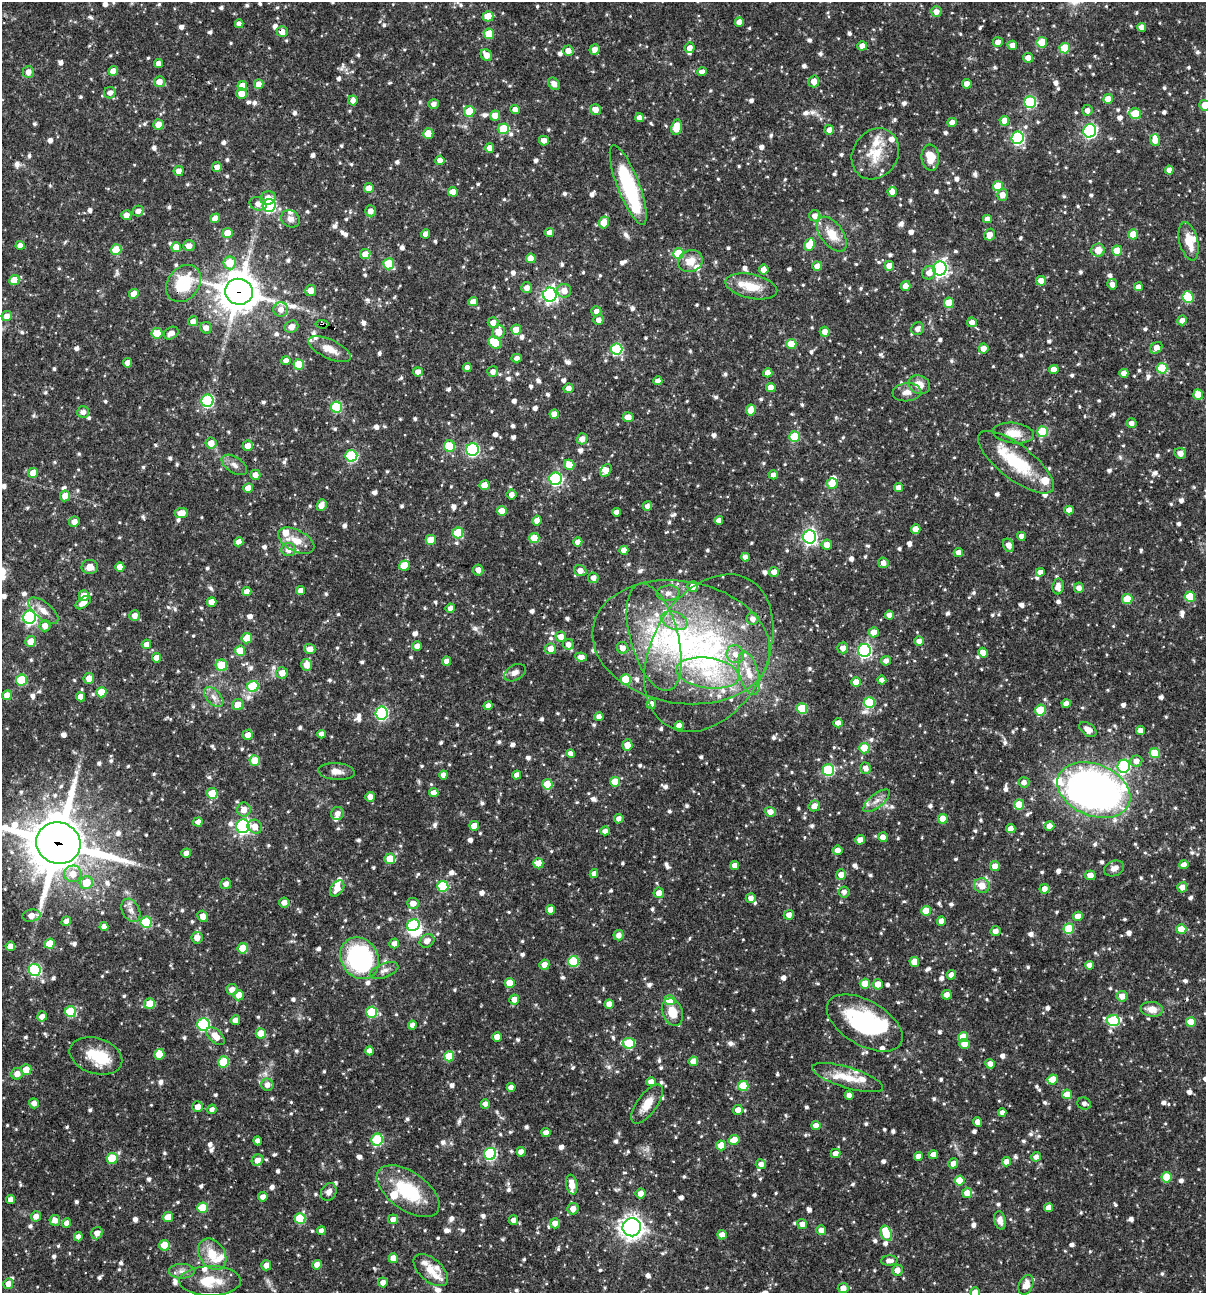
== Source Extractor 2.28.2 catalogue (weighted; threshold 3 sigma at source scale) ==
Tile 11 of 4 x 4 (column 3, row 3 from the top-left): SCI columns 2656-3859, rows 1293-2583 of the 5187 x 5168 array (HDU 1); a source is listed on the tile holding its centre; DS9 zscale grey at full resolution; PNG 1208 x 1295 px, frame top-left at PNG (2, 2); each listed source drawn as its Kron ellipse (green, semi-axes under 4 px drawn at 4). Shown black and unused: <1% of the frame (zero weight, under 3 of 4 exposures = <1% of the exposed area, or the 3 px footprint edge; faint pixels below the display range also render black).
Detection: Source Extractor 2.28.2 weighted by HDU 2 'WHT'; one run over the whole footprint, this tile lists its part. Background 0.0711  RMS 0.0035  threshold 0.0159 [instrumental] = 3 sigma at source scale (4.5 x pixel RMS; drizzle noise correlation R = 1.50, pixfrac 1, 0.05/0.05 arcsec/px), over >= 5 px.
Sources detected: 1199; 6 inside a brighter object's white glare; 2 cosmic-ray / hot-pixel residue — neither listed nor drawn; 36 inside a brighter listed object's ellipse — not listed separately; of the other 1155, all 500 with FLUX_AUTO >= 1.66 (the completeness limit of this list) listed and drawn (655 fainter detections not listed), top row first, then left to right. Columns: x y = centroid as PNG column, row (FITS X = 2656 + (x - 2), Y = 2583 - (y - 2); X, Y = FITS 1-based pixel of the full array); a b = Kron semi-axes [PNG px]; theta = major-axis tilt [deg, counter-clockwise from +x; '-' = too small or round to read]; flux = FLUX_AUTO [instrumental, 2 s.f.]
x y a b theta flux
936 12 5 5 - 2.3
488 16 5 5 - 7.4
739 22 4 4 - 3.2
239 24 4 4 - 1.8
1142 27 4 4 - 2.4
282 32 5 5 - 2.6
489 34 5 5 - 9.3
998 42 5 5 - 2.3
1042 42 5 5 - 9.2
1012 45 5 4 - 2.3
862 46 5 4 - 3
690 48 5 5 - 2.2
1065 48 5 5 - 11
595 49 5 5 - 2.5
568 51 5 5 - 2.5
486 55 6 5 - 3.3
1028 58 5 5 - 2.5
159 64 4 4 - 2.4
113 71 5 4 - 3.3
28 72 6 5 - 2.4
702 72 4 4 - 1.9
814 81 6 5 - 2.9
159 82 5 5 - 3.1
259 84 5 4 - 3.7
554 84 7 5 -48 2
967 84 4 4 - 3
242 86 5 5 - 5.3
110 93 6 5 - 1.8
241 94 5 5 - 3.6
1108 99 5 4 - 4.6
353 100 5 4 - 2
1030 102 6 6 - 35
434 104 5 5 - 1.7
1205 105 5 5 - 5.2
515 109 5 4 - 2.6
595 110 5 5 - 2.6
1087 110 5 5 - 2.1
469 111 6 5 - 9.4
1135 114 6 5 - 13
495 116 5 5 - 3.7
639 117 4 4 - 2.4
1004 121 5 5 - 3.6
952 122 4 4 - 2.5
158 124 5 5 - 3.8
677 127 8 5 81 6.7
503 129 5 5 - 12
829 130 5 5 - 2.2
1090 131 6 6 - 58
428 134 5 5 - 8
1018 138 6 6 - 48
1155 140 5 5 - 2.7
544 141 5 5 - 2.1
490 148 5 4 - 2.6
875 154 27 22 57 10
930 158 13 9 -84 6.3
440 160 5 4 - 2.7
217 167 5 5 - 2.1
1169 170 4 4 - 2.5
179 171 5 5 - 2.4
628 185 42 11 -69 33
998 186 5 5 - 11
369 188 5 5 - 2.9
453 192 5 5 - 3.5
892 192 5 4 - 2.2
1002 195 6 5 - 2.8
268 198 7 7 - 2.4
258 204 8 6 -16 2.3
269 205 6 6 - 47
138 211 5 5 - 1.7
370 211 5 5 - 2.2
126 215 5 5 - 2.7
815 216 5 5 - 2.1
215 218 5 4 - 3.2
290 219 10 8 -30 1.9
987 219 4 4 - 1.9
604 222 6 5 - 6.5
227 233 5 5 - 4.3
549 233 4 4 - 2.4
426 234 4 4 - 2.1
832 234 20 11 -53 6.7
1133 234 5 5 - 6.5
990 235 6 5 - 2.8
1189 241 20 9 -76 4.9
20 245 4 4 - 3.1
809 245 7 5 63 8.2
189 246 6 5 - 2.6
176 247 5 5 - 4.7
116 250 5 5 - 9
1098 250 6 6 - 3.8
1117 251 5 5 - 7
679 253 5 5 - 12
365 254 5 5 - 3.9
531 258 5 5 - 4
690 261 12 11 - 4.4
230 263 6 6 - 6.4
389 264 5 5 - 14
817 266 5 4 - 3.6
889 266 5 5 - 3.4
940 268 7 7 - 100
764 270 5 5 - 2.4
929 273 7 6 - 2.7
14 280 5 5 - 6.3
1041 281 5 5 - 3.5
183 283 20 15 52 18
1112 284 5 5 - 2
751 286 26 12 -12 7.8
906 286 5 4 - 2.7
1138 287 4 4 - 1.9
527 288 5 5 - 2.3
311 291 5 5 - 3.4
564 291 7 7 - 3.1
239 292 14 13 - 900
134 294 5 5 - 4.9
550 295 7 6 - 100
1188 297 6 5 - 17
473 301 5 4 - 2.6
949 303 5 5 - 9.1
281 310 7 7 - 2.8
596 311 5 5 - 1.7
7 316 5 5 - 2.7
598 320 5 5 - 2
1182 320 5 5 - 2.2
193 321 5 5 - 2.1
493 322 5 5 - 2.5
972 322 5 5 - 2.3
322 324 6 3 -6 9.5
291 327 7 6 - 2.6
206 328 6 5 - 1.9
918 329 7 6 - 2
516 330 5 5 - 5.9
499 332 7 6 - 4.2
825 332 5 5 - 2.5
157 333 5 5 - 7.9
171 333 8 6 31 2.2
495 342 7 5 -46 10
791 344 5 5 - 7
983 348 5 5 - 2.8
1156 348 6 5 - 3.2
330 349 23 9 -25 5
617 349 6 5 - 31
517 358 5 4 - 1.7
286 360 5 4 - 2.1
128 363 4 4 - 2.6
299 364 5 5 - 9.3
467 367 4 4 - 2.1
1162 368 5 5 - 14
1054 370 5 4 - 3.2
418 372 5 4 - 2.1
493 372 5 5 - 1.8
768 373 4 4 - 2.5
1124 373 4 4 - 2.4
658 381 4 4 - 2.2
919 385 11 9 -25 4.7
771 387 4 4 - 3.6
568 388 5 5 - 2.1
907 392 14 9 6 2.6
1198 394 5 4 - 6
207 401 6 6 - 43
336 407 5 5 - 22
751 410 6 5 - 5.3
83 412 6 6 - 1.7
554 414 4 4 - 2.9
628 417 5 5 - 3.2
1132 423 5 4 - 1.9
1043 432 5 5 - 19
1014 433 20 10 -7 5.4
795 436 5 5 - 12
582 439 5 5 - 2.7
211 443 5 5 - 3.2
248 446 5 5 - 3
449 446 5 5 - 14
472 450 6 6 - 50
1180 453 6 5 - 2.5
351 456 6 6 - 31
1016 462 46 17 -38 20
234 465 14 8 -33 2.1
569 465 5 5 - 5.9
606 470 7 5 56 3.5
33 473 5 5 - 4.4
255 475 5 5 - 2.4
773 475 4 4 - 2.1
556 479 6 6 - 50
832 483 5 5 - 4.2
485 485 5 5 - 5.9
248 488 5 4 - 3.4
898 488 4 4 - 2.5
512 494 5 5 - 2.1
65 496 5 5 - 3.2
321 505 6 4 66 2.7
647 506 5 4 - 1.7
1069 510 4 4 - 2.6
502 511 5 5 - 5.2
616 512 4 4 - 2.2
181 513 6 5 - 3.8
719 520 4 4 - 2.4
537 521 5 4 - 3.3
74 522 5 5 - 2.4
916 529 5 4 - 4
458 533 5 5 - 18
1021 536 4 4 - 1.9
810 537 7 6 - 86
534 538 5 5 - 7.3
431 540 5 5 - 6.8
296 541 20 10 -28 4.9
239 542 4 4 - 2.7
578 542 4 4 - 2.5
827 545 5 5 - 3.2
1009 545 7 5 -62 2.1
289 550 7 6 - 2.7
624 550 4 4 - 2.5
958 552 4 4 - 2.1
745 557 4 4 - 1.9
883 563 5 5 - 2.2
404 566 5 5 - 7.3
90 567 8 7 - 2.8
120 567 4 4 - 2.7
478 570 5 5 - 1.9
580 571 6 5 - 2.6
774 572 5 5 - 2.4
1040 572 4 4 - 2
593 578 5 5 - 2
1058 586 8 5 84 2.4
693 587 5 5 - 2.4
1079 588 5 5 - 2
300 591 4 4 - 2.4
247 592 4 4 - 2.5
668 593 11 7 7 1.9
84 595 5 5 - 2.6
1190 597 5 5 - 13
1127 599 5 5 - 9.8
211 602 5 4 - 3.3
83 603 9 5 35 3
450 608 5 4 - 2
43 611 18 8 -39 3.4
889 615 4 4 - 2.2
135 616 5 5 - 2.5
30 617 7 6 - 64
753 619 6 6 - 2
674 621 13 8 -21 3.9
45 626 5 5 - 2.6
874 632 5 5 - 2.9
561 637 5 5 - 2.9
654 637 55 24 -74 29
247 638 5 5 - 5.4
30 641 5 5 - 3.9
919 641 5 4 - 2.1
681 642 89 61 -10 110
146 644 5 4 - 2.1
568 644 5 5 - 2
417 646 5 4 - 2.2
623 648 6 5 - 2.3
843 648 5 5 - 2.5
310 649 5 5 - 2.7
550 649 5 5 - 3.5
864 650 6 6 - 70
240 651 5 5 - 7.4
709 653 84 57 62 89
983 653 5 4 - 3.1
735 654 9 8 - 2.8
581 657 6 4 -9 2.4
156 658 5 4 - 2.6
447 661 5 4 - 2.6
886 661 5 5 - 1.7
221 665 6 5 - 13
307 665 6 5 - 3.3
282 673 6 5 - 3.1
515 673 11 7 30 1.9
708 673 31 15 -8 15
749 673 22 9 -75 5.7
89 678 5 5 - 3.1
626 679 5 5 - 14
22 680 6 5 - 17
882 680 4 4 - 2.2
856 682 5 5 - 3.5
253 686 6 5 - 23
101 692 5 5 - 6.1
7 695 5 5 - 3.4
80 697 4 4 - 2.4
214 697 12 7 -47 2.2
869 702 5 5 - 19
238 704 6 5 - 4.3
651 704 5 4 - 2.4
1066 704 4 4 - 2.9
488 706 4 4 - 2.3
802 708 5 5 - 16
1040 710 5 5 - 13
382 713 6 6 - 48
599 717 4 4 - 2.2
838 723 5 4 - 2.5
679 725 4 4 - 2.5
1088 729 10 6 -38 2.7
1140 730 4 4 - 2.3
321 734 4 4 - 1.9
248 735 5 5 - 2.7
627 745 6 5 - 4.5
864 748 5 5 - 10
1155 753 5 5 - 9.9
570 754 4 4 - 2.2
255 761 5 5 - 7
1136 761 6 5 - 2
1124 766 6 6 - 47
865 768 5 5 - 2.4
828 770 6 5 - 32
337 772 18 8 -4 2.7
443 775 4 4 - 2.3
517 775 4 4 - 2.3
615 782 5 5 - 8.4
1024 782 5 5 - 1.8
547 784 5 5 - 13
1094 790 38 26 -22 200
212 793 5 5 - 6
434 793 4 4 - 2.7
370 797 5 5 - 2.2
877 801 16 6 39 2.5
1019 805 5 5 - 9.4
814 806 6 5 - 2.5
244 810 7 7 - 3.1
770 812 5 5 - 2.7
337 813 6 6 - 2
619 818 5 4 - 1.7
943 819 5 5 - 6.2
198 822 5 4 - 2.2
243 826 7 6 - 72
474 826 5 4 - 4.4
1049 826 5 5 - 2.9
255 827 7 6 - 2.9
1011 828 4 4 - 2.6
605 831 4 4 - 1.8
883 837 5 4 - 2.6
860 840 5 4 - 2.3
58 843 22 20 -20 1900
838 850 5 4 - 2.4
186 853 5 4 - 2.3
390 859 5 5 - 6.4
538 863 5 5 - 5.5
735 865 4 4 - 2.2
1184 865 4 4 - 2.2
995 866 5 5 - 2.9
1114 868 10 7 21 2.1
73 874 8 8 - 3.9
594 874 4 4 - 1.8
841 875 5 5 - 2.9
1090 875 5 5 - 2.5
86 883 7 6 - 6.9
226 884 5 5 - 1.8
443 886 5 5 - 21
982 886 8 7 - 3.9
1182 887 5 5 - 2.6
337 888 9 6 53 3.2
1044 889 5 5 - 2.5
844 892 5 5 - 1.7
659 893 5 5 - 2.8
751 898 5 5 - 2
284 902 5 5 - 2
413 903 6 5 - 2.8
131 910 12 8 -61 2.3
550 910 5 4 - 3.2
926 911 5 5 - 7.4
789 915 5 5 - 2.3
32 916 9 6 10 3.5
203 916 6 5 - 3.2
1078 916 5 4 - 3.6
66 921 5 4 - 2.5
941 921 4 4 - 2.9
146 922 5 5 - 23
413 925 6 5 - 40
104 927 4 4 - 2.2
1069 929 5 5 - 16
1181 929 5 5 - 6.7
996 931 5 5 - 2.1
619 935 5 5 - 2.2
197 938 6 5 - 2.8
427 941 8 6 35 2.2
394 943 5 5 - 2.2
50 944 5 5 - 8.5
10 946 5 4 - 3.4
243 948 5 5 - 7.9
360 958 22 18 -58 54
573 961 5 5 - 20
914 962 5 5 - 4.5
544 965 5 5 - 2.8
1090 965 4 4 - 2.4
35 970 6 6 - 36
384 970 15 7 21 2
951 975 5 4 - 2.1
510 983 5 5 - 5.9
865 984 5 5 - 7.4
878 984 5 5 - 3.3
232 989 6 5 - 2.2
239 995 5 5 - 4
947 995 5 5 - 2.3
1122 996 5 5 - 2.5
514 999 5 5 - 2.6
670 1000 5 5 - 10
149 1003 5 5 - 4.7
609 1004 4 4 - 3.3
1152 1009 11 7 -8 3.6
71 1012 5 5 - 22
372 1012 5 5 - 20
672 1012 14 10 -69 5.6
42 1016 5 5 - 2.3
235 1020 5 4 - 2.5
1113 1021 6 5 - 23
1191 1022 5 5 - 8.1
865 1023 42 22 -30 39
204 1024 6 6 - 41
412 1025 4 4 - 1.9
261 1033 5 5 - 6.1
216 1036 11 6 -43 4.1
497 1037 5 4 - 3.9
963 1037 5 5 - 8.7
629 1043 6 5 - 17
964 1044 5 5 - 2.9
369 1051 4 4 - 2.5
159 1054 5 5 - 7.6
96 1056 27 17 -18 11
449 1056 5 5 - 10
693 1061 5 5 - 3.9
223 1062 5 5 - 16
990 1064 5 4 - 2.4
26 1070 5 5 - 4.6
17 1074 6 5 - 2.6
848 1078 37 10 -17 8.6
1053 1079 5 5 - 5.8
651 1082 4 4 - 2.6
267 1085 6 6 - 2.1
743 1086 5 5 - 14
511 1087 4 4 - 2.3
1067 1094 5 5 - 3.9
849 1095 4 4 - 2.2
34 1103 5 5 - 2
1084 1103 7 6 - 1.7
485 1104 5 4 - 1.8
647 1104 23 10 54 5
198 1107 5 5 - 2.6
212 1109 5 4 - 1.7
738 1110 5 5 - 2.5
1002 1113 4 4 - 1.9
978 1122 4 4 - 2.6
816 1126 4 4 - 3.1
546 1133 4 4 - 2.5
377 1140 6 5 - 23
734 1140 5 5 - 5.1
257 1141 4 4 - 1.8
721 1145 5 5 - 6
521 1152 4 4 - 2.5
835 1153 5 4 - 2.4
490 1154 6 6 - 39
933 1155 4 4 - 2.8
918 1156 4 4 - 2.2
1036 1157 5 4 - 1.7
112 1158 5 5 - 12
257 1160 6 5 - 2.6
1007 1162 4 4 - 3
953 1163 5 4 - 2
761 1164 5 5 - 2.1
1167 1177 5 5 - 12
960 1180 5 5 - 8.7
572 1185 10 5 -80 4
408 1191 36 19 -35 20
329 1192 9 7 61 2
641 1193 5 5 - 2.5
967 1193 5 5 - 3.2
263 1197 4 4 - 2.3
10 1200 4 4 - 2
1049 1207 4 4 - 2.3
203 1208 5 5 - 11
573 1209 6 5 - 2.5
36 1216 5 5 - 2.2
168 1217 5 5 - 3.7
300 1218 5 5 - 20
393 1219 5 5 - 2.4
55 1220 5 5 - 2.5
513 1220 5 4 - 1.8
1000 1220 9 5 -77 1.9
67 1223 5 4 - 1.9
555 1223 5 5 - 2.4
802 1224 5 4 - 2.4
632 1227 9 9 - 230
821 1230 5 5 - 2.4
321 1231 4 4 - 1.9
97 1233 6 5 - 2.6
886 1233 8 5 -67 11
722 1235 5 4 - 3.2
78 1237 4 4 - 2.1
164 1245 5 5 - 6.8
212 1254 17 12 -55 7.7
393 1258 5 5 - 4.6
889 1261 8 5 2 1.9
266 1265 5 5 - 2.7
317 1265 5 4 - 3.2
431 1270 20 11 -41 4.9
897 1270 5 5 - 2.5
182 1271 13 7 0 2
210 1281 31 15 1 10
383 1282 5 5 - 2.3
8 1284 5 5 - 2.3
1026 1285 10 7 68 3.6
843 1288 5 5 - 2.7
975 1292 5 4 - 3.5
Overlapping masked pixels (flux is a lower limit): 5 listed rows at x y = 282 32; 239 292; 322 324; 58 843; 223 1062
Isophote crosses this tile's border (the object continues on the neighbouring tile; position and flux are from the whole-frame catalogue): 4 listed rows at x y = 1205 105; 1198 394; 58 843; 975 1292